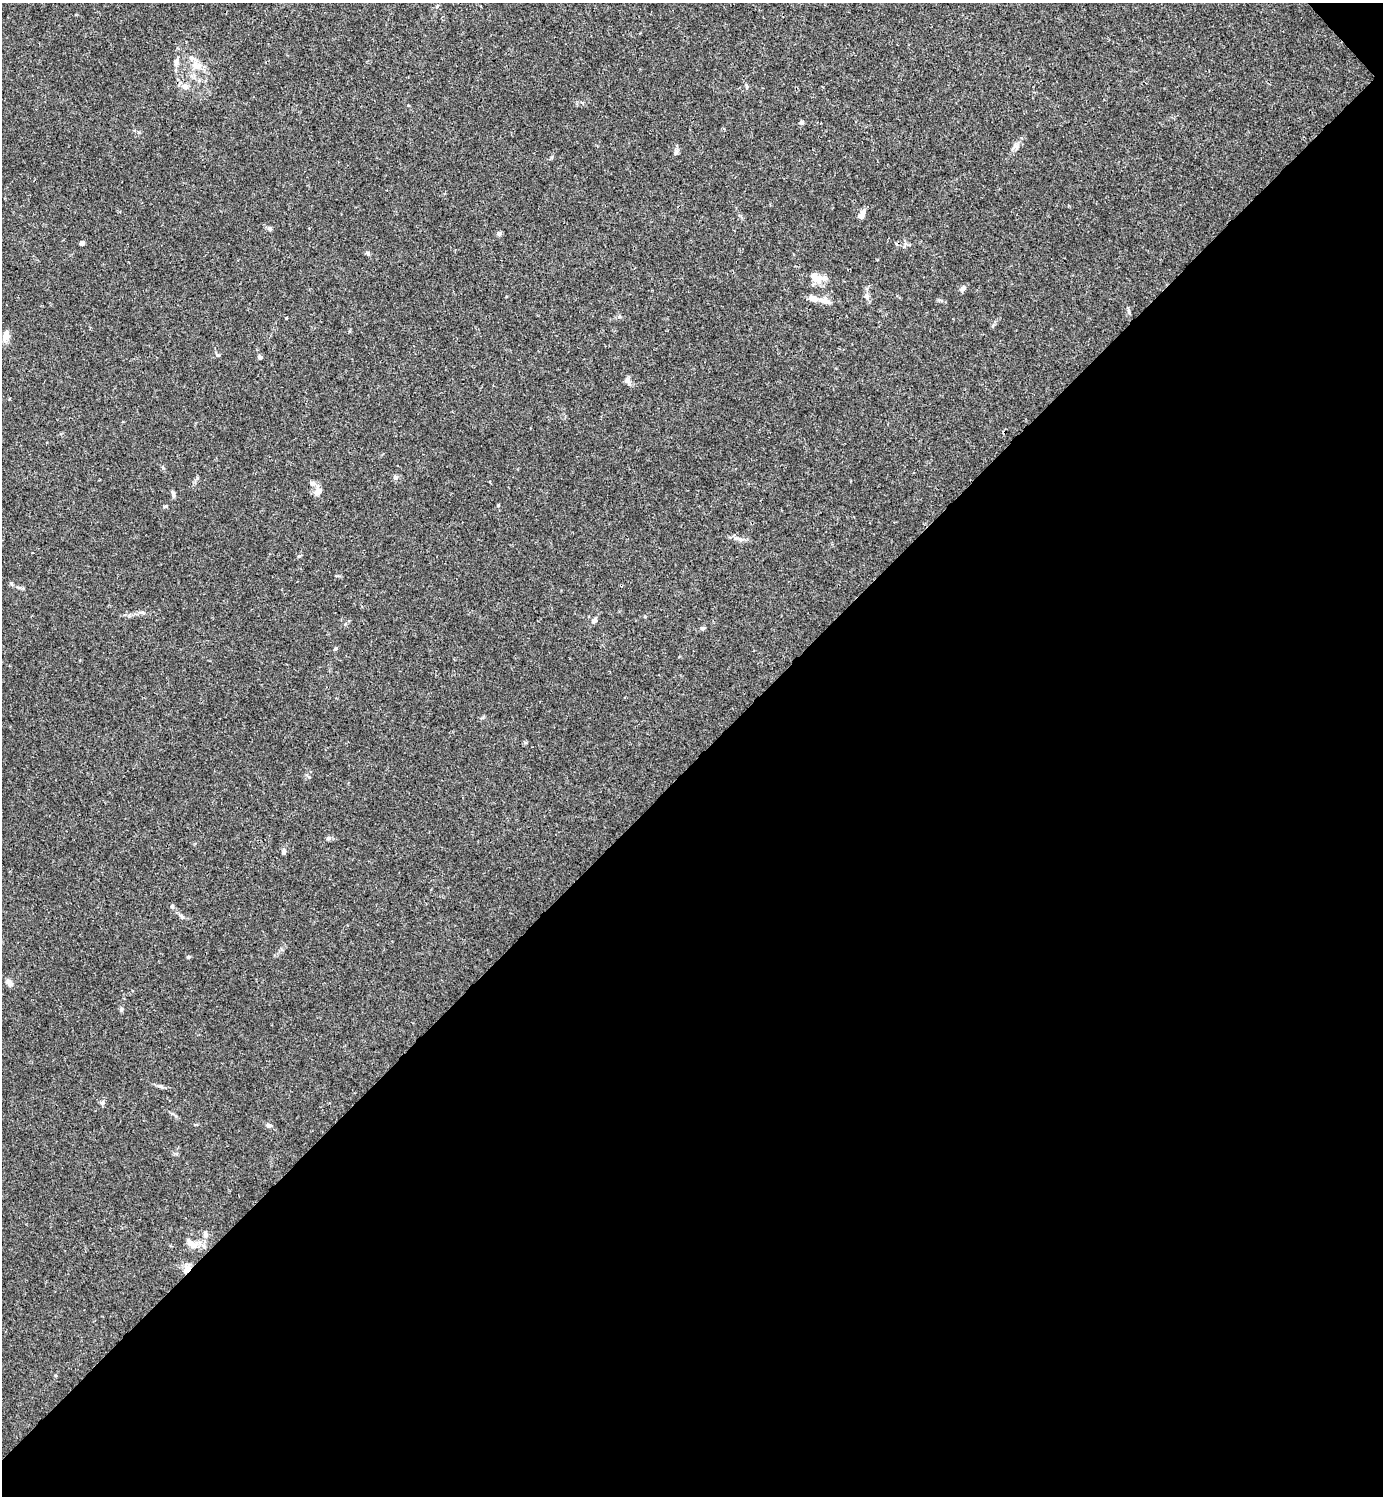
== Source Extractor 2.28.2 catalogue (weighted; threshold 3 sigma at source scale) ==
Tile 12 of 4 x 4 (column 4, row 3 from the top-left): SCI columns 4444-5824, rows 1495-2988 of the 5981 x 5982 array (HDU 1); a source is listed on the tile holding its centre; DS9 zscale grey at full resolution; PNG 1385 x 1498 px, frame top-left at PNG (2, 3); no overlay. Shown black and unused: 49% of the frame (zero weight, under 3 of 4 exposures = <1% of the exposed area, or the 3 px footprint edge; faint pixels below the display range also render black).
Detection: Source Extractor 2.28.2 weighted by HDU 2 'WHT'; one run over the whole footprint, this tile lists its part. Background 0.0153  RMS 0.0022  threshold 0.0098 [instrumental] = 3 sigma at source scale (4.5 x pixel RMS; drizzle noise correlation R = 1.50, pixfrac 1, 0.05/0.05 arcsec/px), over >= 5 px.
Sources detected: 46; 3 inside a brighter listed object's ellipse — not listed separately; the other 43 listed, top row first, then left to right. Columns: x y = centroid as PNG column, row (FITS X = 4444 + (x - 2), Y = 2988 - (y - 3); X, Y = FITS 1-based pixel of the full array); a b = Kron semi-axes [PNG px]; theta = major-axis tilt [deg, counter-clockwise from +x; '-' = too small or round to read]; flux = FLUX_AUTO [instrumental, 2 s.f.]
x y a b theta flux
176 62 12 5 82 0.8
196 65 17 9 -8 2.1
185 86 10 8 -35 1.1
746 87 7 3 -81 0.32
802 122 5 5 - 0.47
1015 147 13 6 18 0.82
676 152 9 4 55 0.49
862 214 11 6 65 0.93
270 228 8 5 -20 0.43
499 234 7 5 -87 0.47
82 243 5 4 - 0.59
368 253 6 5 - 0.43
816 279 26 10 12 2.2
963 288 9 5 41 0.79
867 296 9 7 -62 0.8
814 299 12 7 -19 1.4
825 301 15 7 -18 1.4
1129 312 6 4 -89 0.38
6 336 12 7 81 1.8
260 357 6 5 - 0.42
628 380 9 7 76 0.68
395 477 6 5 - 0.56
313 483 9 7 10 0.77
317 492 12 8 57 1.4
173 493 10 4 -68 0.54
498 505 5 3 - 0.2
166 506 5 4 - 0.27
740 539 7 4 -18 0.51
594 621 8 6 50 0.63
702 628 6 5 - 0.41
328 838 7 5 0 0.4
283 851 7 6 - 0.54
172 906 5 5 - 0.33
182 917 7 5 -45 0.47
188 957 5 4 - 0.31
9 983 10 6 -39 0.88
121 1009 7 4 82 0.34
161 1086 8 5 -19 0.44
102 1103 6 4 44 0.36
269 1125 7 5 -21 0.56
205 1234 10 6 -83 0.68
194 1245 11 9 -5 1.5
186 1269 12 8 72 1.5
Overlapping masked pixels (flux is a lower limit): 1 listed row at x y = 186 1269
Unlisted compact peaks at least as high as the median listed source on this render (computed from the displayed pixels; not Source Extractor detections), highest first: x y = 299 556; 336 648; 309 777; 217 355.